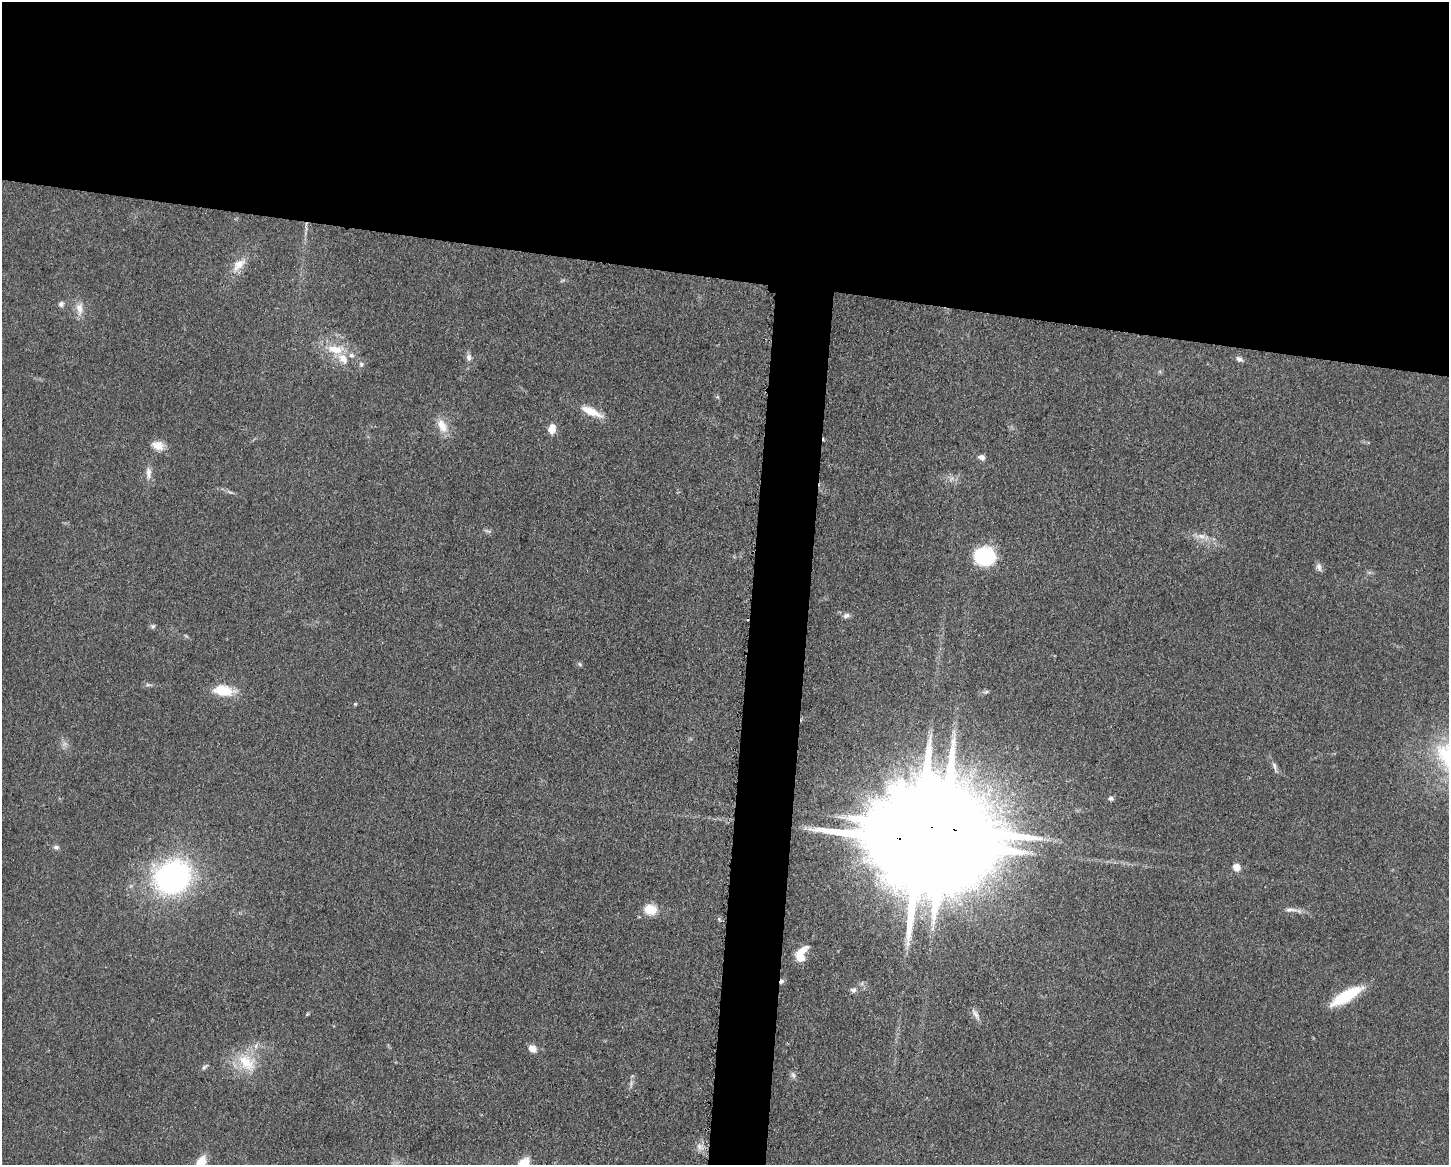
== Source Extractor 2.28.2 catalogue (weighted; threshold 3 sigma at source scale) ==
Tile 2 of 3 x 4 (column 2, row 1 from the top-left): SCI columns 1678-3124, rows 3492-4654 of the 4682 x 4655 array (HDU 1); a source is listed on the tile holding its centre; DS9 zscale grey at full resolution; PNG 1451 x 1167 px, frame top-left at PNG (2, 2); no overlay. Shown black and unused: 27% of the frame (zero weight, under 3 of 5 exposures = <1% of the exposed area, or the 3 px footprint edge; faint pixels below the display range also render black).
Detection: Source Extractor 2.28.2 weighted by HDU 2 'WHT'; one run over the whole footprint, this tile lists its part. Background 0.0601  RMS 0.0056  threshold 0.0251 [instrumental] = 3 sigma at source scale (4.5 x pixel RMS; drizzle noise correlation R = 1.50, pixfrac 1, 0.05/0.05 arcsec/px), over >= 5 px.
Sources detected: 50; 1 too faint to see at this stretch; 1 inside a brighter object's white glare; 3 cosmic-ray / hot-pixel residue — not listed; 3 inside a brighter listed object's ellipse — not listed separately; the other 42 listed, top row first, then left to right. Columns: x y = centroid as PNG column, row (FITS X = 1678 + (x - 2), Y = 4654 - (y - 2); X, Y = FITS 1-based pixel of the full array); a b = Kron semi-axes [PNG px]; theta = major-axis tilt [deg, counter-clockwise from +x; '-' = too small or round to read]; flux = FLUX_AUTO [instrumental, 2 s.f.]
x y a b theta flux
239 265 22 11 46 6.7
61 304 7 7 - 1.8
79 308 17 10 -85 5.2
335 349 26 12 -7 13
469 357 9 7 90 2.2
1239 359 9 6 -33 2.1
361 364 6 6 - 1.4
591 411 30 9 -24 9.4
442 426 21 11 -66 7.5
552 429 9 6 80 7.5
158 446 15 11 -20 6
982 457 9 6 -19 2.4
148 473 18 7 88 3.7
230 492 7 4 -18 0.95
1201 536 12 8 -15 3.8
985 557 14 12 -6 61
1319 567 12 7 -75 2.2
846 616 10 6 21 2
153 626 6 5 - 1
580 664 6 5 - 0.9
223 690 16 9 -8 20
986 692 7 4 44 0.95
355 704 5 4 - 0.56
1274 766 12 6 -74 2
1111 798 6 5 - 1.5
919 841 38 20 -12 22000
56 847 8 6 9 1.4
1237 867 8 7 - 4.8
172 877 30 25 34 140
650 910 14 11 -13 9.5
1290 910 19 6 0 3.1
719 919 5 4 - 0.8
800 957 12 9 -53 6.1
853 990 8 6 -16 1.7
1346 996 36 11 30 25
976 1014 17 5 -60 2.5
532 1048 10 8 -36 4
247 1062 29 19 -44 18
204 1067 11 4 46 1.2
793 1075 10 6 -74 1.6
699 1146 11 6 -80 2.8
201 1163 16 9 65 10
Overlapping masked pixels (flux is a lower limit): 1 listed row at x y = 919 841
Isophote crosses this tile's border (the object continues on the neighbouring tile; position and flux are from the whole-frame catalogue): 1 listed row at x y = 201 1163